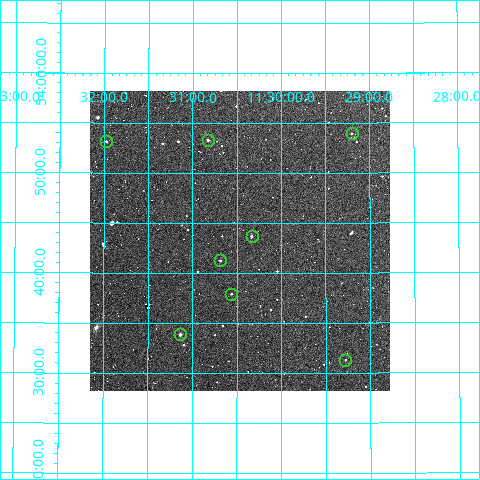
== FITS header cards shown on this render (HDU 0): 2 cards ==
NAXIS1  =                  300
NAXIS2  =                  300

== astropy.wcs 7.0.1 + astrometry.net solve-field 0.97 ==
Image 300 x 300 px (HDU 0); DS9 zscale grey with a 90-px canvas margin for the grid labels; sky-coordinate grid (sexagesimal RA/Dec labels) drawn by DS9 from the SOLVED WCS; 8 Tycho-2 reference stars matched to detected sources circled (green)
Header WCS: RA---TAN/DEC--TAN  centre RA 11:30:28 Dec +53:43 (172.62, +53.72 deg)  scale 6 arcsec/px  FOV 30.0' x 30.0'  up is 0 deg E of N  parity normal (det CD < 0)
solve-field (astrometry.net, Tycho-2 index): VERIFIED the header's WCS against the Tycho-2 star catalogue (verified at 2 index scales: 7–8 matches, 0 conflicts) and refined it, rather than solving blind
Solved WCS: RA---TAN-SIP/DEC--TAN-SIP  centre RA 11:30:28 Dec +53:43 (172.62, +53.72 deg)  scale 6 arcsec/px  FOV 30.0' x 30.0'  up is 0 deg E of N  parity normal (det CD < 0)
The solver's refit moves the header's centre by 0.56 arcsec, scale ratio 0.9999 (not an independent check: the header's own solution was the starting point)
Tycho-2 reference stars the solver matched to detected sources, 8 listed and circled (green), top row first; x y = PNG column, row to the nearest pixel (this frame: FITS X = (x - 90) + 1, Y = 300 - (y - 91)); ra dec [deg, ICRS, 3 dp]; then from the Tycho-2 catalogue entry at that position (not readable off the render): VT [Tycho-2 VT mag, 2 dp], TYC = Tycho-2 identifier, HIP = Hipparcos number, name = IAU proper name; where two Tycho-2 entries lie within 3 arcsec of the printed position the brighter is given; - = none
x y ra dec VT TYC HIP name
352 133 172.300 +53.899 12.83 3825-179-1 - -
208 140 172.707 +53.889 12.12 3825-1004-1 - -
106 141 172.994 +53.886 12.42 3825-865-1 - -
252 236 172.583 +53.729 12.09 3825-1063-1 - -
220 260 172.672 +53.688 12.19 3825-616-1 - -
231 294 172.640 +53.633 12.36 3825-918-1 - -
180 334 172.784 +53.565 11.44 3825-1202-1 - -
345 360 172.320 +53.522 12.92 3825-794-1 - -